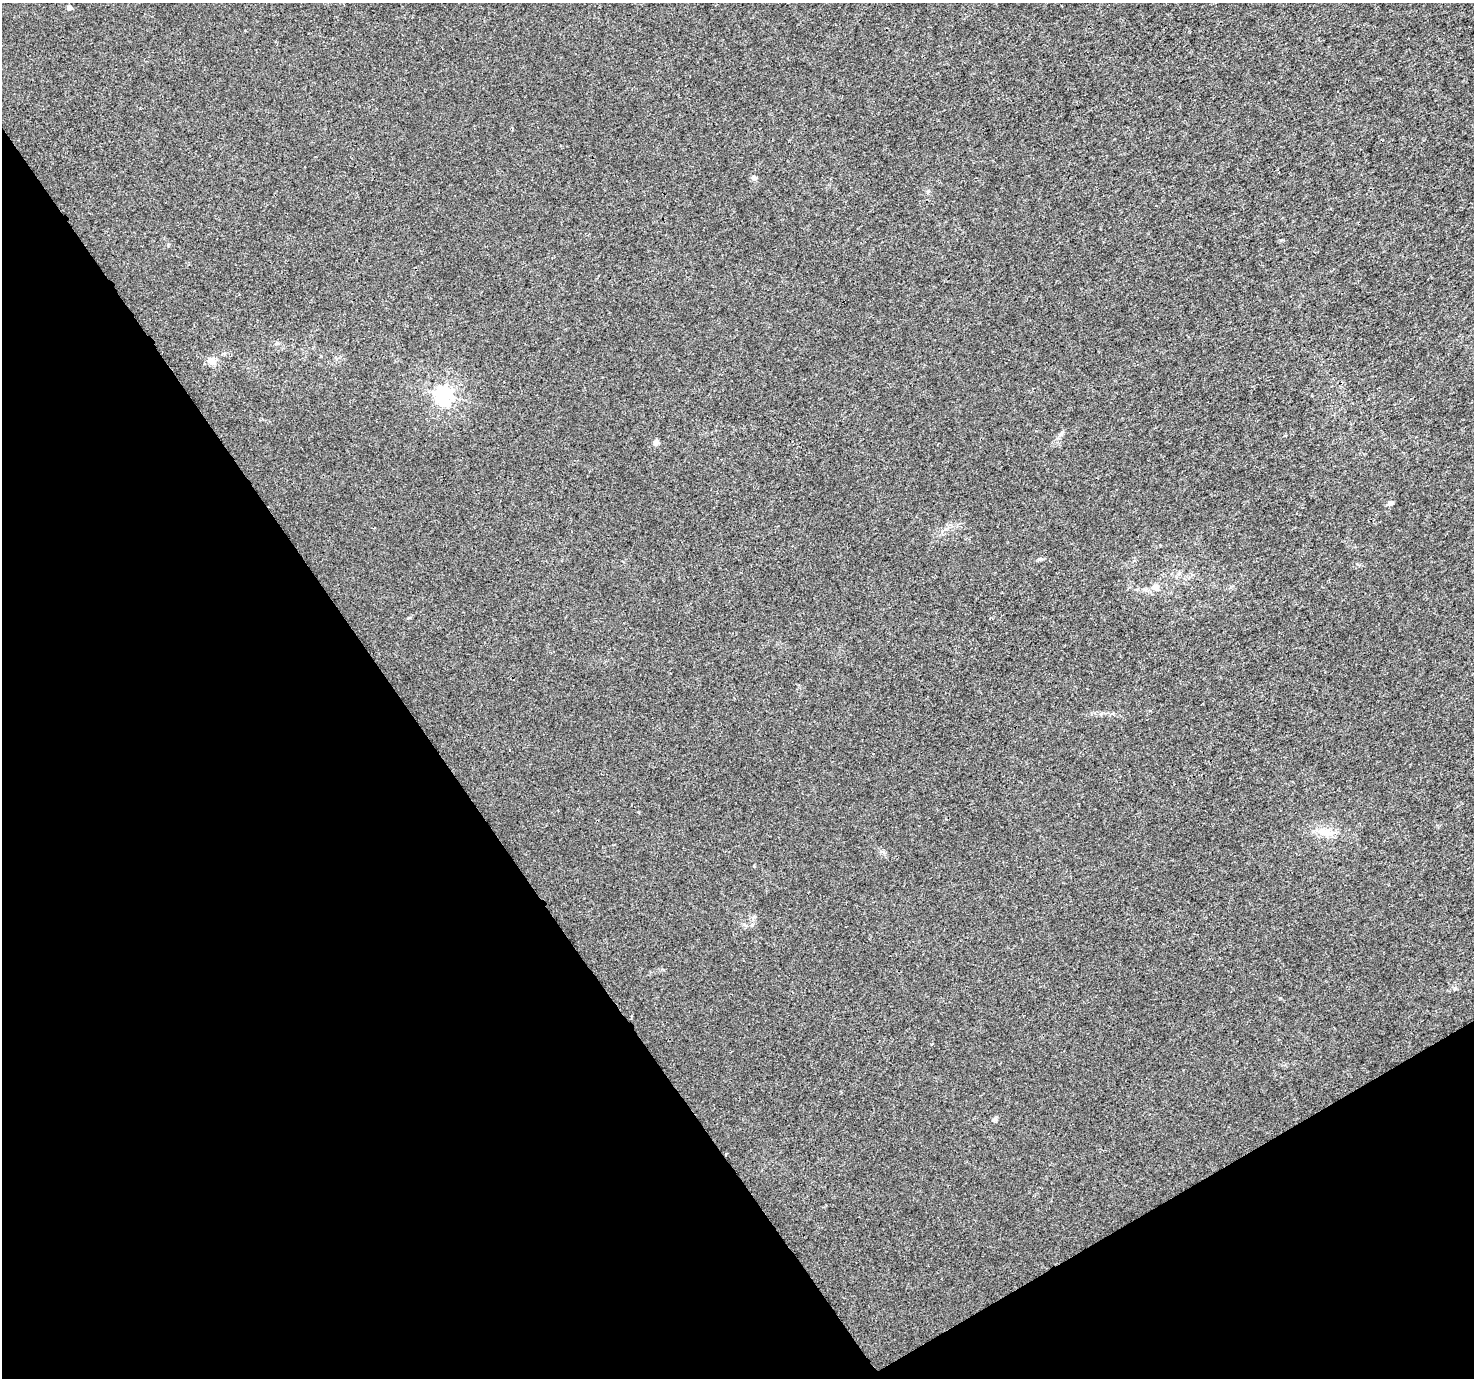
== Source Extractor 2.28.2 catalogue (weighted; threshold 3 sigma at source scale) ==
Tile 14 of 4 x 4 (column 2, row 4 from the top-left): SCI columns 1477-2948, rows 180-1555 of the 5892 x 5802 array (HDU 1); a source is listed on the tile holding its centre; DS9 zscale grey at full resolution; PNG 1476 x 1380 px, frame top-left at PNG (2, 3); no overlay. Shown black and unused: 32% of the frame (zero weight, under 3 of 4 exposures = <1% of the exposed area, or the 3 px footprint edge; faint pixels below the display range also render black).
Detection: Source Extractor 2.28.2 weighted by HDU 2 'WHT'; one run over the whole footprint, this tile lists its part. Background 9.27e-04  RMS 0.002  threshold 0.00901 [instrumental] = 3 sigma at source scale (4.5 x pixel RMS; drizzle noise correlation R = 1.50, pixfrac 1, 0.0396/0.0396 arcsec/px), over >= 5 px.
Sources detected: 10; all 10 listed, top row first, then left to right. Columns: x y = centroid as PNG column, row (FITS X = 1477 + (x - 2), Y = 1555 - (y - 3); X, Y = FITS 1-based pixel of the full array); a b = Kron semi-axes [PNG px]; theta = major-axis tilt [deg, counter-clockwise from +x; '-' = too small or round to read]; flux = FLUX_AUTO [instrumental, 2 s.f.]
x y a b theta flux
69 8 5 5 - 0.89
754 178 6 5 - 0.82
212 361 10 9 - 1.4
443 395 7 7 - 71
1062 433 7 4 70 0.39
656 442 8 6 62 0.59
1390 503 6 5 - 0.87
1155 587 10 8 7 1.2
1324 832 18 13 -18 2.7
995 1119 8 5 7 0.39
Unlisted compact peaks at least as high as the median listed source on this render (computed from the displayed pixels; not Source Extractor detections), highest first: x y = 928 191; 1039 559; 1280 998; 1281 240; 754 866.